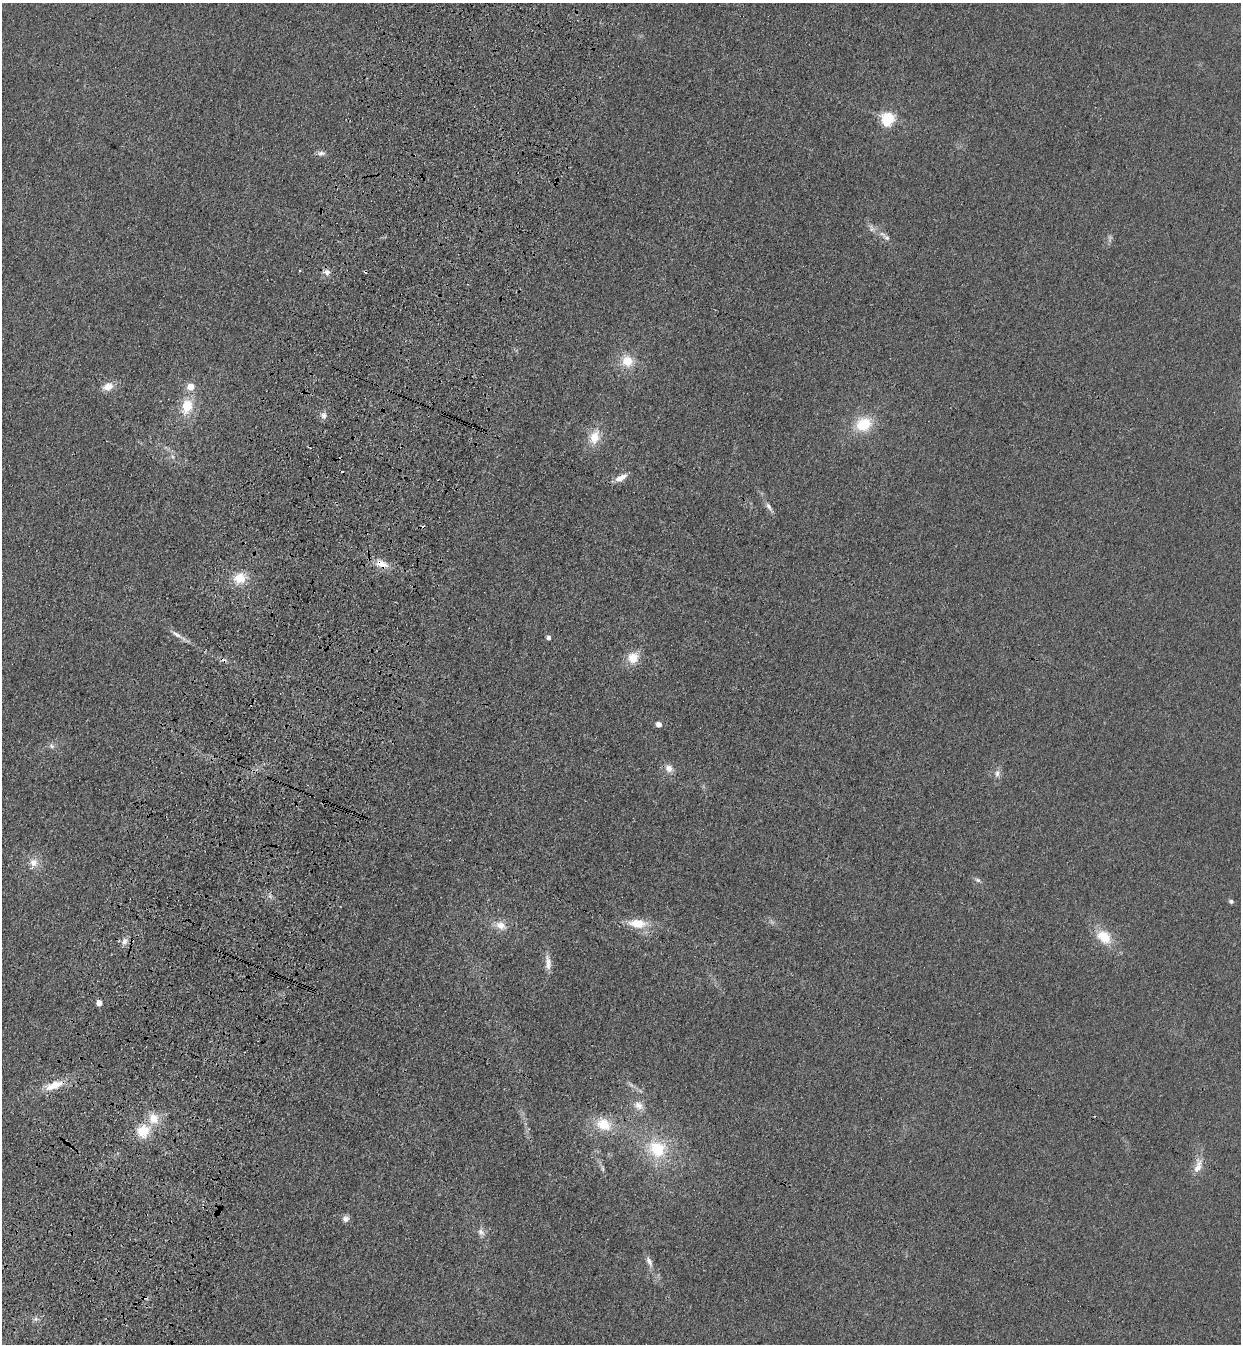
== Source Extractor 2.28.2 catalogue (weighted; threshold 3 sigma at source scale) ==
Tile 7 of 4 x 4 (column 3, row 2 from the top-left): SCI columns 2724-3962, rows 2730-4071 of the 5575 x 5458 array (HDU 1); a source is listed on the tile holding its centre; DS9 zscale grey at full resolution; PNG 1243 x 1346 px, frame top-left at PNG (2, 3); no overlay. Shown black and unused: <1% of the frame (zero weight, under 3 of 4 exposures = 6% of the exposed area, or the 3 px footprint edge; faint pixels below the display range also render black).
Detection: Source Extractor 2.28.2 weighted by HDU 2 'WHT'; one run over the whole footprint, this tile lists its part. Background 0.0343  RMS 0.0055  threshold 0.0248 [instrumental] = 3 sigma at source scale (4.5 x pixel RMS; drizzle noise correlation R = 1.50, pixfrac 1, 0.05/0.05 arcsec/px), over >= 5 px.
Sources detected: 51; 1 too faint to see at this stretch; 5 cosmic-ray / hot-pixel residue — not listed; the other 45 listed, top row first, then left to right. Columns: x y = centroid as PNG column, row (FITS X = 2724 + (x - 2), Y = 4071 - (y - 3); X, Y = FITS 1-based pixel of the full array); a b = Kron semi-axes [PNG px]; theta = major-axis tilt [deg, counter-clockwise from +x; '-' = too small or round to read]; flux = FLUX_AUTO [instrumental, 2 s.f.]
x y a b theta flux
888 118 6 6 - 100
321 153 11 7 0 2.1
871 228 12 6 -64 2.4
887 238 11 6 -30 2.2
299 270 3 3 - 0.94
327 272 9 8 - 2.7
627 361 14 14 - 9.8
190 386 5 5 - 11
108 387 13 9 18 5.8
187 406 19 13 76 14
324 415 9 8 - 2.4
863 424 21 18 20 16
594 437 17 13 74 9.7
173 457 6 4 -70 1
621 478 17 7 27 4.4
769 507 13 5 -59 2.4
382 564 18 10 -23 7.1
239 578 15 14 - 9.9
176 634 19 6 -32 3.4
548 637 4 4 - 2.2
633 658 15 14 - 8.4
658 724 5 5 - 4
51 746 8 6 -43 1.7
669 768 10 10 - 3.9
997 773 11 7 74 2.5
33 862 12 11 - 5.1
978 880 8 5 -17 1.4
1231 901 6 5 - 1.2
638 923 24 11 -5 12
501 926 16 11 -29 5.9
1104 937 19 14 -40 13
124 941 10 7 66 3
548 962 22 7 -84 4.4
99 1003 4 4 - 5.3
54 1085 24 9 20 9.9
638 1105 14 11 -35 5
154 1118 16 14 -74 9.1
604 1124 20 15 -24 14
143 1131 16 15 - 13
657 1149 26 23 -30 26
1198 1167 19 9 66 5.7
602 1169 8 4 -81 1.2
345 1219 8 8 - 2.4
481 1232 11 8 -46 2.8
649 1262 16 6 -65 3.1
Overlapping masked pixels (flux is a lower limit): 1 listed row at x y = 382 564